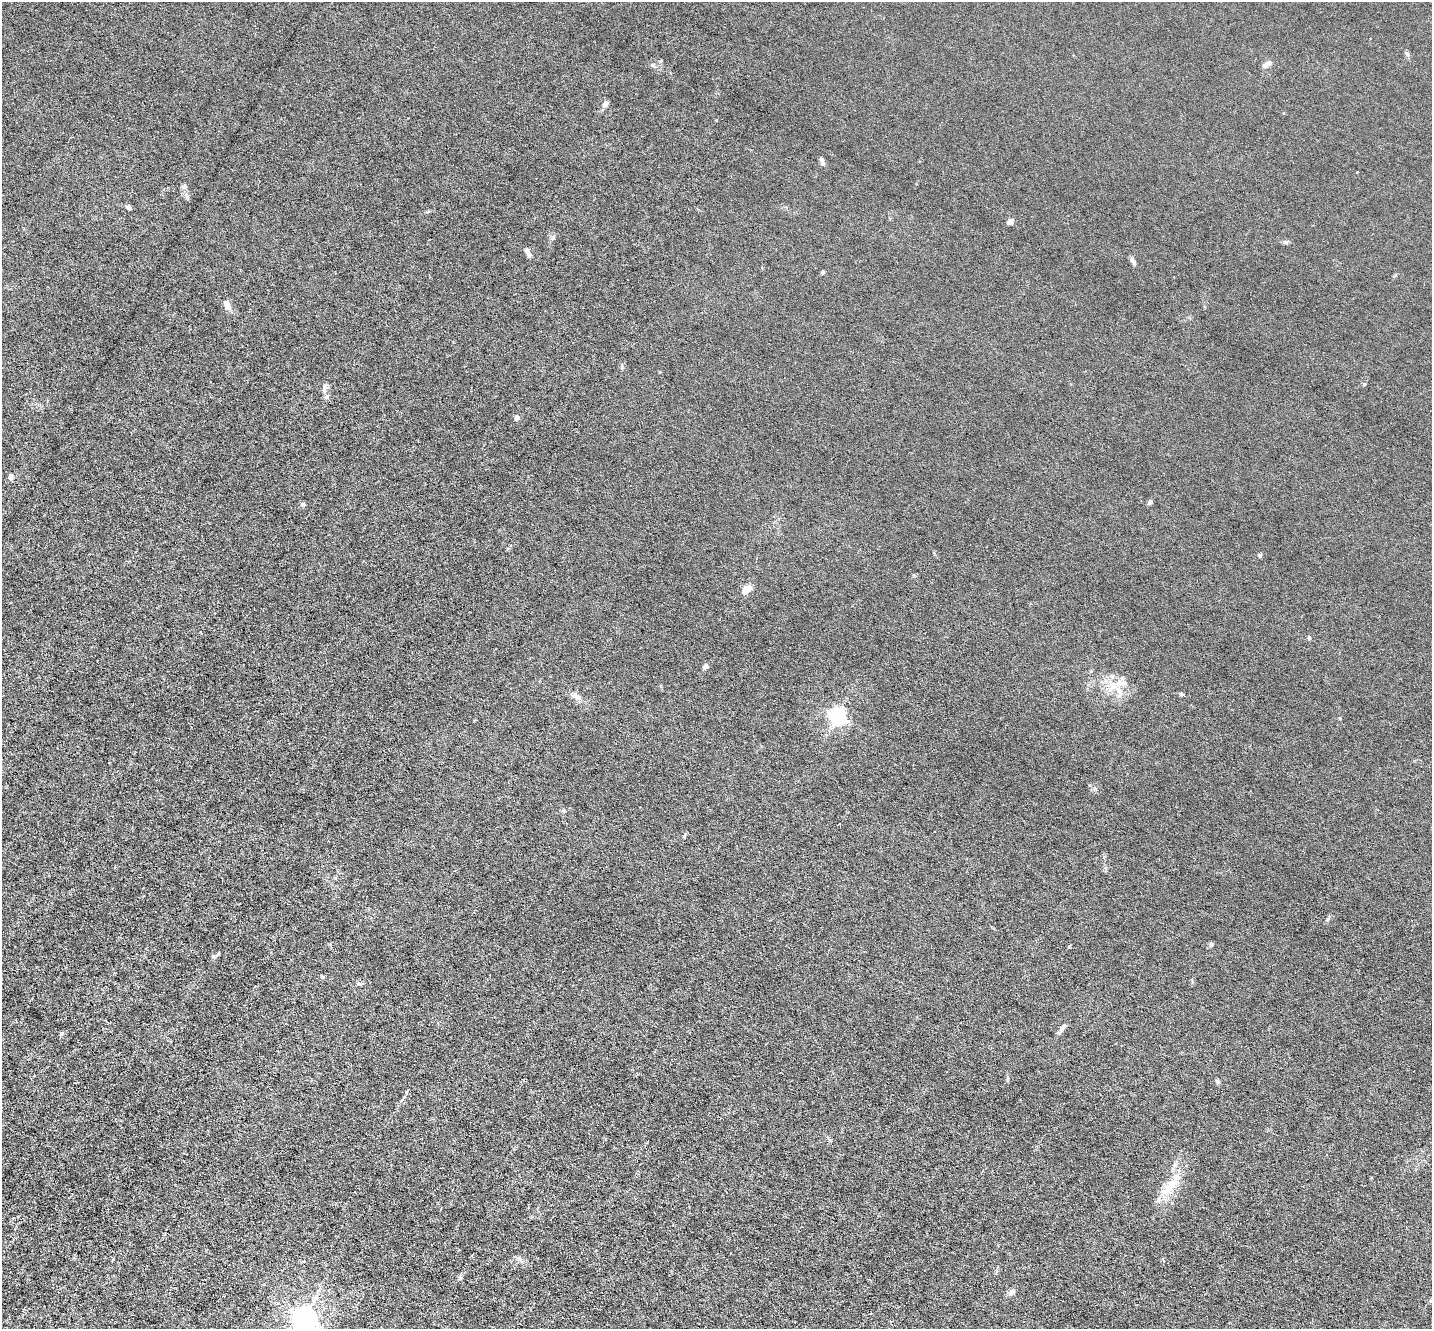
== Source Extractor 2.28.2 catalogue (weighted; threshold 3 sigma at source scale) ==
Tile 7 of 4 x 4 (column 3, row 2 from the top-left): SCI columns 2859-4288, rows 2934-4260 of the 5717 x 5729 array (HDU 1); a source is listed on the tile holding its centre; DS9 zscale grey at full resolution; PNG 1434 x 1331 px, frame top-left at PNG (2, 2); no overlay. Nothing masked; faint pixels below the display range render black.
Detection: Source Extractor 2.28.2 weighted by HDU 2 'WHT'; one run over the whole footprint, this tile lists its part. Background 0.0113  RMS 0.0037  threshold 0.015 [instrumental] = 3 sigma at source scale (4.09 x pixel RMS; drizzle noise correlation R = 1.36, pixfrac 0.8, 0.05/0.05 arcsec/px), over >= 5 px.
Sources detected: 39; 1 inside a brighter listed object's ellipse — not listed separately; the other 38 listed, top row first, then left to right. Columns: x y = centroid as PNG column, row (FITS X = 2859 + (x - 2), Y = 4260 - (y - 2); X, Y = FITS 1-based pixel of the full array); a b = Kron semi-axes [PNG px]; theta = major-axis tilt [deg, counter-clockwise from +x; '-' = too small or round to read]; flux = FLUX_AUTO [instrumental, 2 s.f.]
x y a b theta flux
653 65 6 4 -43 0.55
1265 65 8 6 27 1.2
605 104 8 6 54 1.1
821 159 8 5 -59 1
1357 172 2 2 - 0.18
129 207 6 5 - 0.84
1010 222 8 6 41 1.2
553 238 6 4 70 0.57
1285 242 6 5 - 0.57
528 253 12 5 -60 1.6
1133 261 11 5 -59 0.98
823 272 5 4 - 0.41
227 304 15 7 -64 2.2
324 388 14 6 90 1.6
517 418 8 6 45 0.84
11 477 9 6 -90 1
1150 502 6 5 - 0.79
303 504 6 5 - 0.59
1260 555 4 4 - 1.1
746 589 11 7 32 3.6
1309 638 5 4 - 0.54
706 666 6 6 - 0.96
1119 691 19 8 -55 4
1181 694 5 5 - 0.6
576 697 13 7 -30 2.4
838 715 6 6 - 110
1095 789 6 4 0 0.56
1211 944 6 5 - 0.6
1069 946 3 3 - 0.43
213 956 7 5 0 0.68
322 977 5 4 - 0.63
1063 1028 13 5 54 1.5
62 1034 6 5 - 0.61
1217 1081 7 6 - 0.61
1174 1164 8 5 71 0.92
1170 1186 33 11 49 7.8
1012 1292 9 6 35 1.4
305 1318 8 7 - 370
Isophote crosses this tile's border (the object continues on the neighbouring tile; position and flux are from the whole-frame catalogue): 1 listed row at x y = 305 1318
Unlisted compact peaks at least as high as the median listed source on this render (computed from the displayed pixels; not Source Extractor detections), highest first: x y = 1364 384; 1407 54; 684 836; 1328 919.